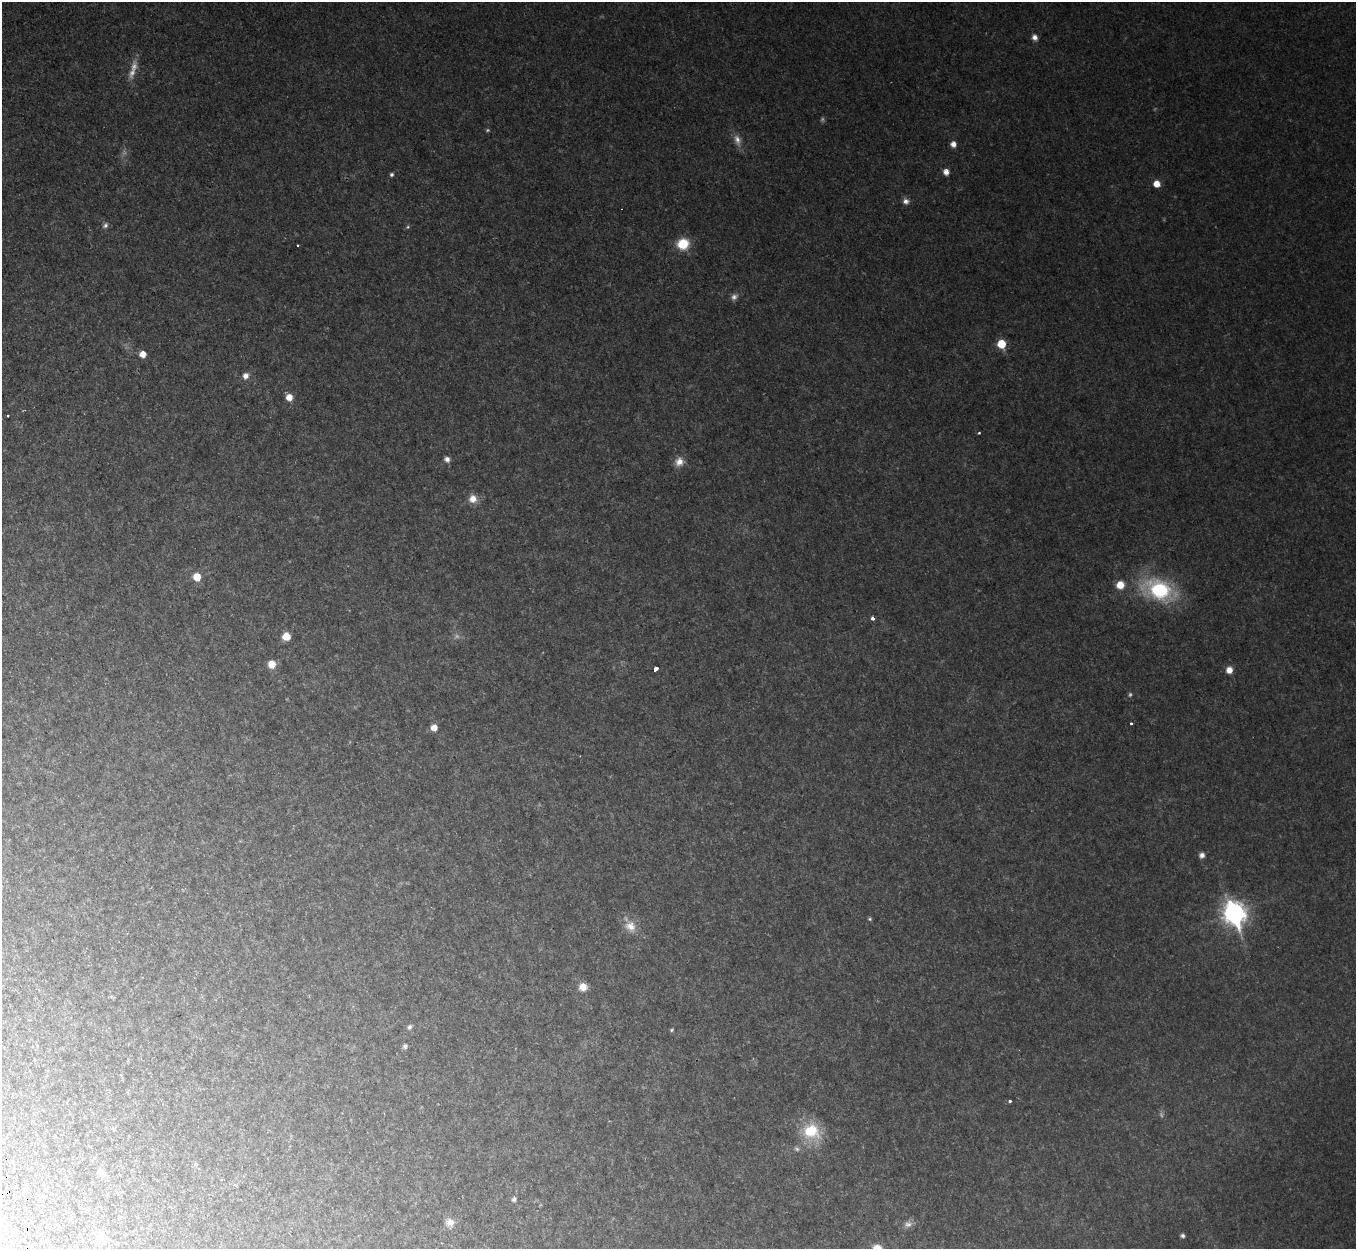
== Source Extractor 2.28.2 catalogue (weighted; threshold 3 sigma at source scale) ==
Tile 7 of 4 x 4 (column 3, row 2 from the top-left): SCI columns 2774-4127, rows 2803-4049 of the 5544 x 5478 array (HDU 1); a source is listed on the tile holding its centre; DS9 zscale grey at full resolution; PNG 1358 x 1251 px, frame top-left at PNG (2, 2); no overlay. Shown black and unused: <1% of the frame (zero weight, under 2 of 3 exposures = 4% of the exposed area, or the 3 px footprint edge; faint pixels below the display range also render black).
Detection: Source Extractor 2.28.2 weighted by HDU 2 'WHT'; one run over the whole footprint, this tile lists its part. Background 0.0525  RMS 0.0098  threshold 0.0443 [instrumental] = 3 sigma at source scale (4.5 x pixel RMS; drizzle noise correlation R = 1.50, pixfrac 1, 0.05/0.05 arcsec/px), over >= 5 px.
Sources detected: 60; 8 too faint to see at this stretch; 2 cosmic-ray / hot-pixel residue — not listed; the other 50 listed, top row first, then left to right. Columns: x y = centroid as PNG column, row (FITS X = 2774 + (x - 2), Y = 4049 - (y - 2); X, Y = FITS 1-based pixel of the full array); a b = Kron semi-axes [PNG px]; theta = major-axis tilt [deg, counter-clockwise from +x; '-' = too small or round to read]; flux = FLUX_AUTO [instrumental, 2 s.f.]
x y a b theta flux
1035 37 7 6 - 5.2
737 140 16 9 -71 8.5
953 144 6 5 - 7.1
946 172 5 5 - 7.7
391 174 5 4 - 2
1157 184 6 6 - 12
906 201 9 7 -20 4.6
105 225 8 6 50 3.2
408 227 6 4 22 1.5
683 244 11 10 - 29
734 297 10 8 38 4.4
1001 344 6 6 - 30
143 354 6 5 - 11
246 376 8 7 - 5.9
289 397 6 5 - 12
8 416 3 3 - 2.1
979 433 3 3 - 1.3
447 459 7 6 - 4.5
679 462 12 10 68 9.2
473 499 11 10 - 9.4
197 577 6 6 - 20
1120 585 7 7 - 15
1159 590 34 20 -20 97
873 619 3 3 - 5.9
286 636 7 7 - 15
272 664 7 7 - 14
655 669 4 3 - 59
1229 670 7 6 - 8.7
1131 723 3 3 - 1.6
434 728 6 6 - 9.1
1202 855 6 6 - 4.7
1234 913 11 9 -68 660
870 919 5 4 - 1.4
630 926 16 14 -49 14
583 987 7 7 - 13
409 1027 7 6 - 2.5
672 1030 5 4 - 1.4
405 1046 5 5 - 2.9
1010 1101 3 3 - 3.2
811 1131 23 20 -19 41
3 1140 5 4 - 11
797 1149 8 6 -44 2.8
102 1172 9 7 -49 7.9
118 1193 6 4 35 1.2
514 1199 5 5 - 3.5
450 1222 12 11 - 8.2
908 1224 12 9 10 5.7
1182 1236 4 4 - 2.5
101 1237 8 8 - 21
878 1248 11 8 -31 13
Isophote crosses this tile's border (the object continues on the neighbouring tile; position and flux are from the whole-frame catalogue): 2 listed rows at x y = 3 1140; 878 1248